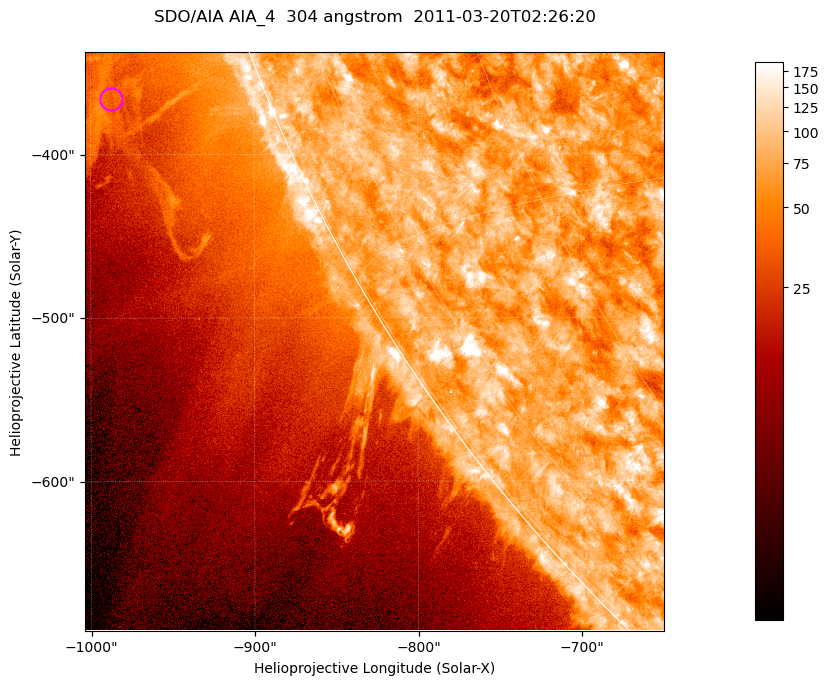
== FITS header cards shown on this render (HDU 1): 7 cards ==
TELESCOP= 'SDO/AIA '           / For AIA: SDO/AIA
INSTRUME= 'AIA_4   '           / For AIA: AIA_ATA1, AIA_ATA2, AIA_ATA3 or AIA_AT
WAVELNTH=                  304 / [angstrom] Wavelength
WAVEUNIT= 'angstrom'           / Wavelength unit: angstrom
DATE-OBS= '2011-03-20T02:26:20.133' / [ISO] Date when observation started; ISO 8
CTYPE1  = 'HPLN-TAN'           / CTYPE1; Typically HPLN
CTYPE2  = 'HPLT-TAN'           / CTYPE2; Typically HPLT

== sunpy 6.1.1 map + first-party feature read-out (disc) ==
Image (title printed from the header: SDO/AIA AIA_4  304 angstrom  2011-03-20T02:26:20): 590 x 590 px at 0.6 arcsec/px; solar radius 964 arcsec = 1606 px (partial field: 1.9% of the solar disc is inside the frame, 44% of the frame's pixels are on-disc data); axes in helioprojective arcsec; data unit not stated in the header (colour bar unlabelled)
Orientation: roll -0.132 deg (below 1 deg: not rotated)
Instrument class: DISC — disc imager (sunpy class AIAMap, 304 A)
Bright regions (active regions / flare kernels): reference = the on-disc median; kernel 5 px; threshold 5 sigma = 110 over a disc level ~74.8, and >= 1.15x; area >= 348 px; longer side >= 7 px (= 4.2 arcsec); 0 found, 0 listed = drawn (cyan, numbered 1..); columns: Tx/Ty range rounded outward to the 2 arcsec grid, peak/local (2 s.f.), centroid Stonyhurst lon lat
Off-limb structures (1.02-1.3 R_sun): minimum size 174 px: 7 found; the strongest spans PA ~110 deg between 1.05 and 1.13 R_sun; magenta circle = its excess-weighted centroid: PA ~110 deg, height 1.09 R_sun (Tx ~-988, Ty ~-366 arcsec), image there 1.6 x the reference